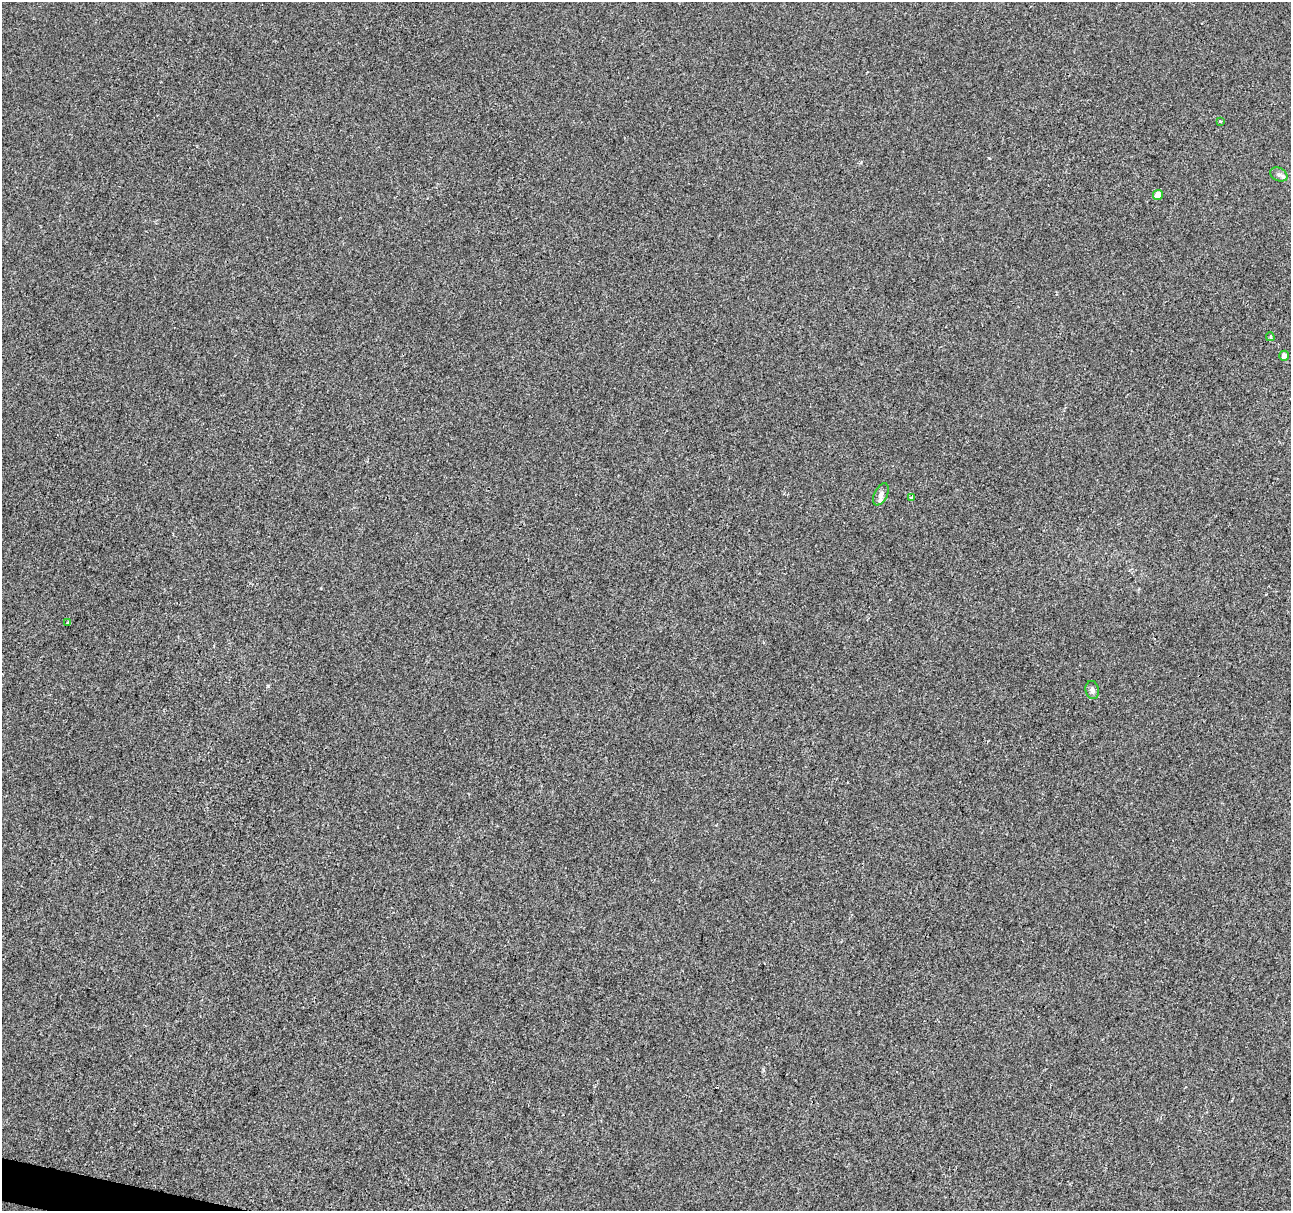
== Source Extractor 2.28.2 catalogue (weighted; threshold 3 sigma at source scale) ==
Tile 7 of 4 x 4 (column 3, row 2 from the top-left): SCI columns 2577-3865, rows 2645-3853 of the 5178 x 5357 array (HDU 1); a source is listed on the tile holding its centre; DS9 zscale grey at full resolution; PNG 1293 x 1213 px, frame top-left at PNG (2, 2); each listed source drawn as its Kron ellipse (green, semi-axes under 4 px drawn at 4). Shown black and unused: <1% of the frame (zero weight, under 2 of 3 exposures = <1% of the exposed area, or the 3 px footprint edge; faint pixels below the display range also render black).
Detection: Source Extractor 2.28.2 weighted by HDU 2 'WHT'; one run over the whole footprint, this tile lists its part. Background 0.00104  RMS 0.0048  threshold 0.0217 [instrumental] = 3 sigma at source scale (4.5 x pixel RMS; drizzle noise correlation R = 1.50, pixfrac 1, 0.0396/0.0396 arcsec/px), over >= 5 px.
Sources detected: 10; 1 inside a brighter listed object's ellipse — not listed separately; the other 9 listed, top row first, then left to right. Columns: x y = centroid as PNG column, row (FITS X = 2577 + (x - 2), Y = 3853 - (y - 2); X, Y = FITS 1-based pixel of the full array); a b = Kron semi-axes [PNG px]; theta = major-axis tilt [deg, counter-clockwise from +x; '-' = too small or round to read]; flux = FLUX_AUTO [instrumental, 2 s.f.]
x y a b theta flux
1220 121 3 3 - 0.94
1279 174 9 6 -28 1.7
1158 195 5 4 - 6.8
1270 337 4 3 - 0.65
1284 356 5 5 - 3.2
881 494 12 6 63 2.2
912 497 3 3 - 1.7
68 623 3 3 - 2.1
1092 690 9 7 -82 1.5